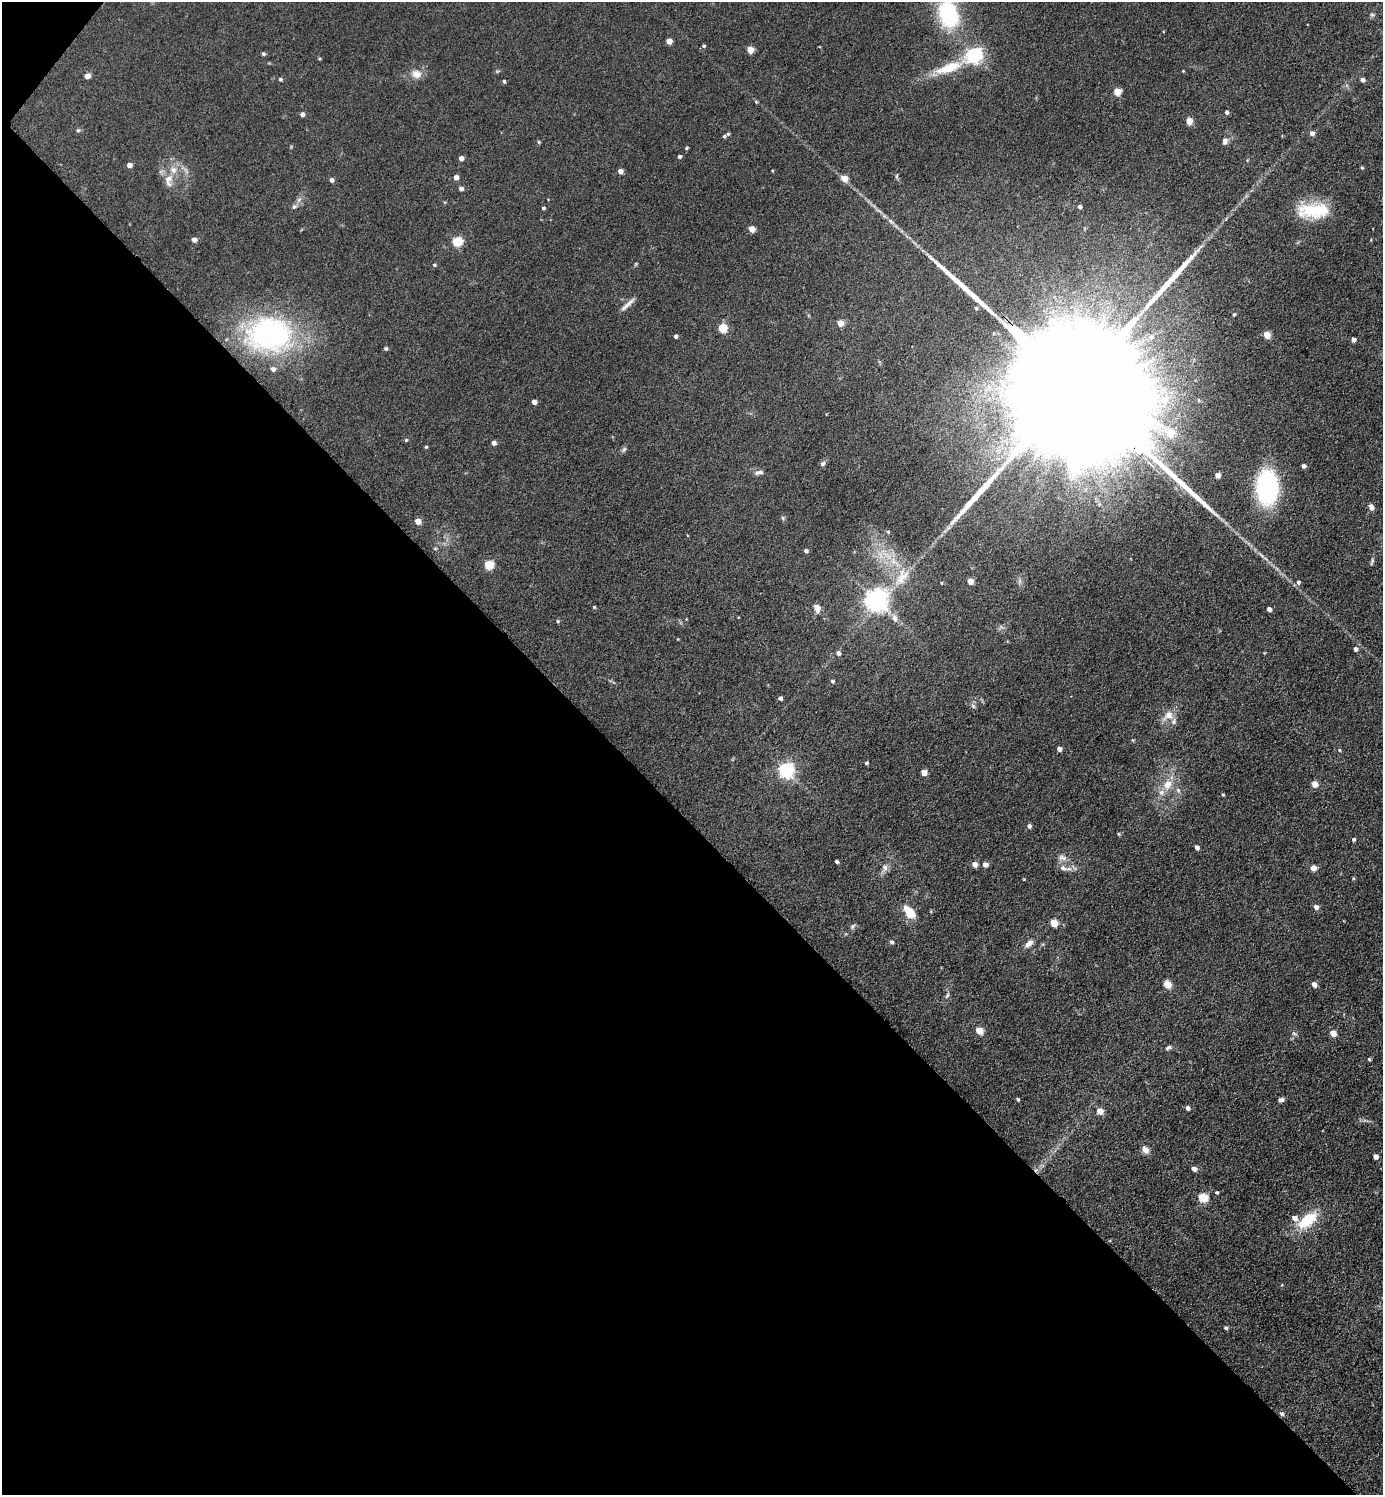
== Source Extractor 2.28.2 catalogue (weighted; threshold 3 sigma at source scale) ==
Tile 9 of 4 x 4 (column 1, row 3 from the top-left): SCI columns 300-1680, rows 1496-2988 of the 5979 x 5977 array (HDU 1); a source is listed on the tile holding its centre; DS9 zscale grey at full resolution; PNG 1385 x 1497 px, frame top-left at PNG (2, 2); no overlay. Shown black and unused: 45% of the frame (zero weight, under 3 of 5 exposures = <1% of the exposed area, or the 3 px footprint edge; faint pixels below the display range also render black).
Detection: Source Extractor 2.28.2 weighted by HDU 2 'WHT'; one run over the whole footprint, this tile lists its part. Background 0.0607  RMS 0.0073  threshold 0.0326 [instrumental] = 3 sigma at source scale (4.5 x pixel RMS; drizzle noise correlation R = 1.50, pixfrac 1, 0.05/0.05 arcsec/px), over >= 5 px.
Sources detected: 148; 1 inside a brighter object's white glare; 1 long thin detection or spike segment (spike, bleed or trail) — not listed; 6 inside a brighter listed object's ellipse — not listed separately; the other 140 listed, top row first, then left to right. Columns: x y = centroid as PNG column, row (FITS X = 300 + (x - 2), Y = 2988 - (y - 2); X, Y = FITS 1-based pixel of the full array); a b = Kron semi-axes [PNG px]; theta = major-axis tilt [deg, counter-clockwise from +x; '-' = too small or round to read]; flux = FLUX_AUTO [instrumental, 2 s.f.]
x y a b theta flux
948 14 31 20 -75 58
1372 15 6 5 - 1.3
669 41 4 4 - 7.8
704 46 5 4 - 1.1
750 50 5 5 - 11
263 54 4 4 - 1.3
974 55 7 6 - 180
948 68 36 11 19 21
1183 71 3 3 - 0.54
416 74 13 11 -17 6.4
87 76 5 4 - 5
280 79 5 4 - 0.97
1362 80 5 4 - 2.4
504 81 4 4 - 1.2
1117 92 5 5 - 18
756 102 4 4 - 0.7
1227 112 4 4 - 1.7
302 114 4 4 - 2.8
1189 121 5 4 - 13
78 130 6 4 -20 1.1
1312 133 5 5 - 3.6
728 134 5 4 - 0.94
724 136 4 4 - 1.1
1225 141 8 6 75 2.8
539 142 5 4 - 0.86
686 148 5 3 - 0.88
680 156 4 4 - 1.7
461 158 4 4 - 3.7
129 165 5 4 - 3.7
1362 168 4 4 - 0.81
620 171 4 4 - 5
456 177 5 5 - 3.5
844 178 5 5 - 11
168 179 13 10 26 6.2
332 180 5 4 - 2.5
461 189 4 4 - 2.3
294 207 8 5 47 1.9
1080 207 4 4 - 2.1
543 208 4 3 - 1.3
1312 210 35 19 -5 30
752 229 5 4 - 9.2
194 240 5 5 - 3.8
457 242 5 5 - 36
434 265 5 4 - 0.89
627 304 24 5 42 4
1234 314 4 3 - 0.85
840 323 5 5 - 8.6
722 328 5 5 - 27
269 334 60 44 1 130
1267 335 5 4 - 13
676 336 4 4 - 1.7
1151 337 8 6 87 2.4
1353 340 4 4 - 2.8
386 349 4 4 - 1.3
1002 382 10 9 - 6.9
1074 387 121 24 -45 120000
1165 400 15 11 13 13
534 402 4 4 - 3.8
1170 433 11 8 -29 15
406 440 5 4 - 0.8
494 443 5 5 - 2.9
426 447 4 4 - 0.82
624 449 8 5 62 1.5
823 464 8 6 44 1.8
1304 466 4 4 - 2.7
759 472 12 5 10 2.6
1217 475 4 4 - 6.1
1267 488 30 19 -90 97
1371 507 7 5 -69 2.9
783 518 6 5 - 1.1
418 521 5 4 - 7.5
888 532 5 5 - 0.83
435 549 5 3 - 0.72
806 551 4 4 - 2
1372 561 11 3 74 1.4
489 565 5 5 - 27
903 576 21 19 -79 18
970 581 4 4 - 7.9
1298 582 5 5 - 1.6
941 583 4 3 - 0.52
876 600 7 7 - 540
594 607 5 4 - 0.78
817 608 9 6 -70 4.8
1269 609 4 4 - 3.4
894 618 12 7 -71 4.1
558 621 5 3 - 0.79
1355 649 5 4 - 2.3
838 653 6 5 - 2.4
832 681 5 5 - 1.3
780 698 4 4 - 2.4
973 706 7 4 -45 1.4
1168 715 16 12 38 7.8
1132 740 5 3 - 0.69
1059 749 4 4 - 3.6
1339 750 4 4 - 0.79
867 763 5 4 - 1.1
786 770 6 6 - 190
924 773 5 4 - 8.9
1167 784 14 11 66 9.2
1314 784 5 5 - 8.6
1178 790 8 6 -69 1.9
1223 795 4 4 - 0.75
1029 826 4 4 - 2.3
1118 834 5 3 - 0.78
1354 839 4 4 - 1.2
1197 848 4 4 - 3.4
1062 858 11 8 -5 3.8
837 861 4 3 - 1.4
974 864 5 5 - 5
985 865 5 5 - 4.3
885 868 10 8 -79 3.1
1063 868 9 7 -18 3.5
1313 868 7 7 - 3.4
1353 878 4 4 - 0.74
1316 907 5 5 - 3.4
910 913 14 12 -76 9.7
1054 923 5 5 - 17
853 926 9 4 60 1.3
892 942 5 5 - 1.5
1029 943 12 7 44 4.2
1167 984 5 5 - 18
1314 984 5 4 - 5
947 995 10 4 66 1.7
979 1031 5 5 - 15
1333 1033 5 4 - 8.7
1294 1034 8 4 -9 1.2
1168 1048 8 5 32 1.5
1369 1059 4 4 - 0.92
1018 1100 4 3 - 1
1281 1100 7 5 15 2.2
1188 1108 4 4 - 3
1100 1111 5 5 - 9.2
1145 1150 9 7 -58 4.1
1375 1156 4 4 - 4.4
1194 1169 5 4 - 4.4
1217 1192 4 4 - 0.89
1203 1198 5 5 - 32
1307 1220 25 13 38 26
1226 1328 4 4 - 1.2
1282 1414 6 5 - 1.5
Overlapping masked pixels (flux is a lower limit): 1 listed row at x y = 1074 387
Isophote crosses this tile's border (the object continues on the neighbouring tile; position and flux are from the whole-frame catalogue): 1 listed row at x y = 948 14